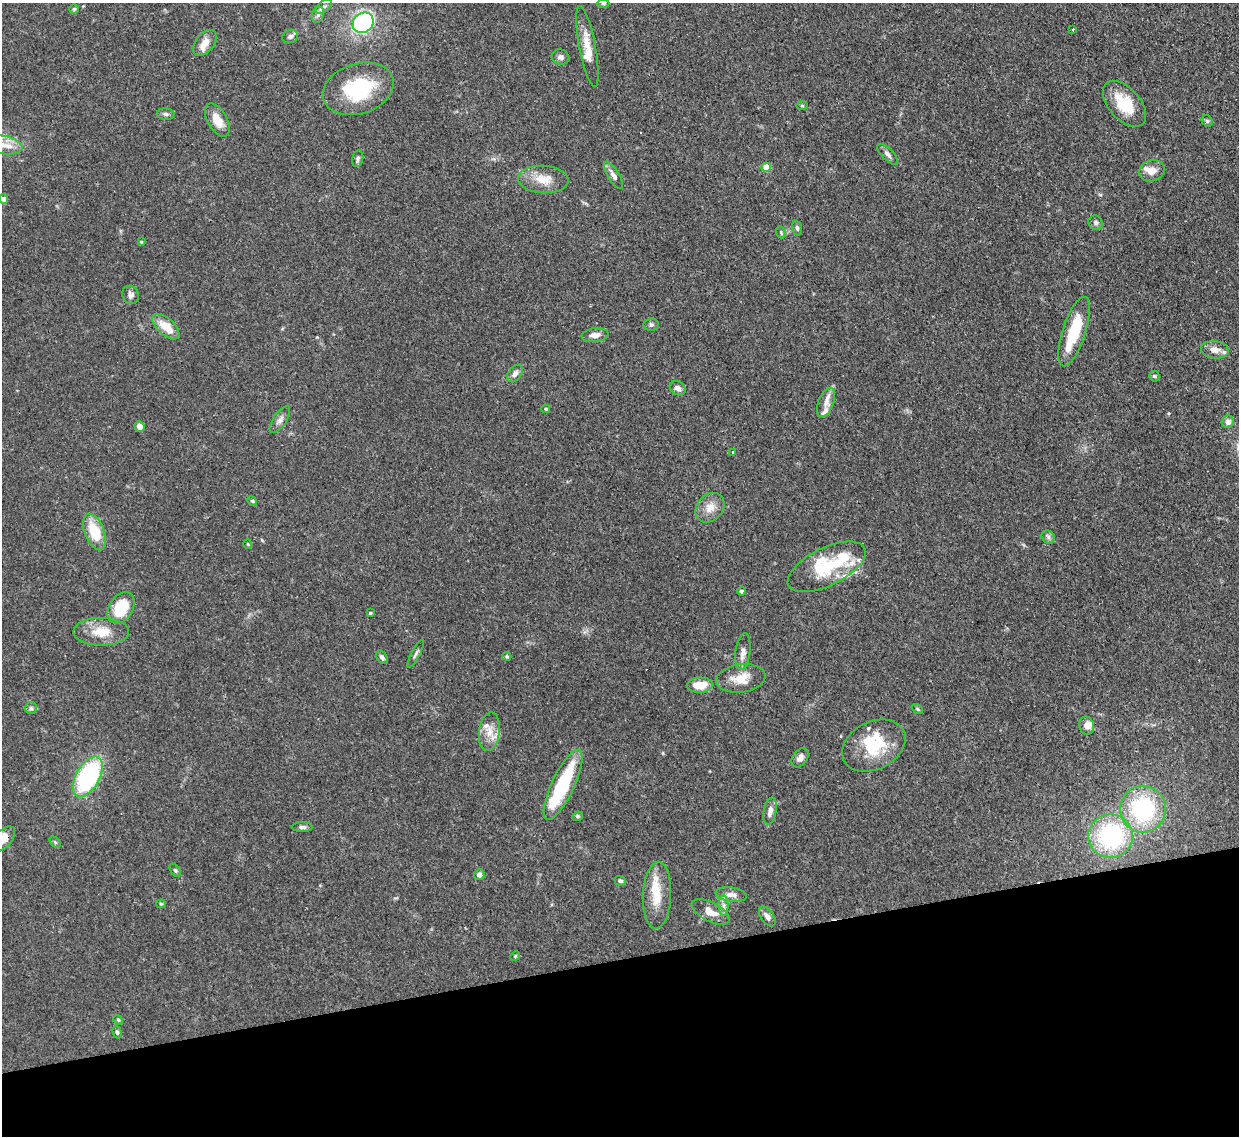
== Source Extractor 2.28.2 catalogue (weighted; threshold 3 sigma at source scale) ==
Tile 14 of 4 x 4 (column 2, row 4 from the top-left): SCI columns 1313-2549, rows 217-1350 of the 5105 x 5088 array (HDU 1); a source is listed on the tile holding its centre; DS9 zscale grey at full resolution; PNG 1241 x 1138 px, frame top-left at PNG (2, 3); each listed source drawn as its Kron ellipse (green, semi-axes under 4 px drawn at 4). Shown black and unused: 16% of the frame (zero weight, under 3 of 4 exposures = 9% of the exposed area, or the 3 px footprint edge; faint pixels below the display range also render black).
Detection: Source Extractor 2.28.2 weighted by HDU 2 'WHT'; one run over the whole footprint, this tile lists its part. Background 0.146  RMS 0.0052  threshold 0.0234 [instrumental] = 3 sigma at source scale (4.5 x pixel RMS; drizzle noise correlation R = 1.50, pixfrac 1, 0.05/0.05 arcsec/px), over >= 5 px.
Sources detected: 100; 2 inside a brighter object's white glare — neither listed nor drawn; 12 inside a brighter listed object's ellipse — not listed separately; the other 86 listed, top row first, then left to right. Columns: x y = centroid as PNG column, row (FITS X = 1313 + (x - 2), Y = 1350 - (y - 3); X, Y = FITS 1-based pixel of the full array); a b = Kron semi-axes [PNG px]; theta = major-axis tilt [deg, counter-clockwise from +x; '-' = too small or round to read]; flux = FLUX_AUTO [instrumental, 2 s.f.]
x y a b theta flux
603 3 6 4 -1 0.81
324 7 9 5 36 1.6
74 9 5 4 - 0.75
318 15 8 6 71 1.8
363 23 11 9 40 72
1073 29 3 2 - 0.47
290 36 8 6 20 1.6
205 43 15 9 51 5.1
587 47 41 8 -79 9.2
560 57 9 7 -19 1.9
358 89 36 25 18 35
1124 104 27 15 -48 17
802 105 6 4 0 0.61
166 114 8 5 -3 1.4
217 120 18 9 -60 7.5
1207 121 6 5 - 0.81
2 145 20 9 -9 7.5
888 154 13 5 -44 2
358 159 8 5 79 1.3
766 167 5 4 - 10
1152 171 13 10 17 4.7
613 175 15 5 -58 2.6
543 179 25 14 -3 9.9
4 199 5 4 - 2.4
1096 223 8 6 -46 1.5
797 228 7 4 -75 1.2
781 232 6 4 -70 0.79
141 242 4 3 - 0.48
130 295 9 8 - 2.2
651 325 7 6 - 1.2
166 327 16 8 -42 10
1074 331 36 11 72 21
595 335 13 7 8 3.8
1215 350 14 9 -5 4.3
515 374 9 6 54 2.2
1154 376 5 5 - 0.86
678 388 8 6 -32 2.4
826 402 15 7 69 4.3
546 409 4 4 - 0.74
280 420 15 6 56 2.7
1228 422 6 6 - 2.8
140 426 5 5 - 3.6
733 452 2 2 - 0.51
252 501 5 4 - 0.74
710 508 16 13 48 6.5
95 532 19 9 -68 17
1048 537 7 6 - 1.4
248 544 4 3 - 0.42
827 567 42 19 26 27
741 591 4 4 - 1.1
121 608 17 11 57 21
370 613 3 3 - 0.82
101 632 28 14 0 11
743 652 18 7 83 3.4
416 654 15 2 63 1.2
507 656 5 4 - 0.68
382 657 7 5 -56 1.5
741 678 24 14 8 9.1
700 685 13 7 2 8.4
31 708 6 6 - 1.2
917 709 6 4 -37 0.68
1086 726 9 7 -71 3.3
489 732 19 10 83 7
874 746 33 24 27 25
800 758 11 7 55 2.7
88 777 22 12 60 75
563 785 38 11 65 41
1143 809 23 23 - 54
770 811 13 6 78 3.2
577 816 5 4 - 0.82
302 827 10 5 0 1.6
1111 836 22 21 - 57
3 839 15 8 48 6
55 842 6 4 -45 0.71
175 870 7 4 -54 0.79
479 875 5 5 - 2
620 881 6 5 - 1.2
657 895 33 14 87 14
731 895 16 7 -7 3.4
161 904 5 4 - 0.63
723 906 10 5 90 2.1
710 912 21 9 -27 6.4
767 917 11 6 -54 2.7
515 956 5 4 - 0.57
118 1020 5 4 - 0.65
117 1032 6 4 -74 0.91
Overlapping masked pixels (flux is a lower limit): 1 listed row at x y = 3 839
Isophote crosses this tile's border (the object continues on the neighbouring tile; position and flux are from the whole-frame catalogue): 2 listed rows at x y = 2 145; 3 839